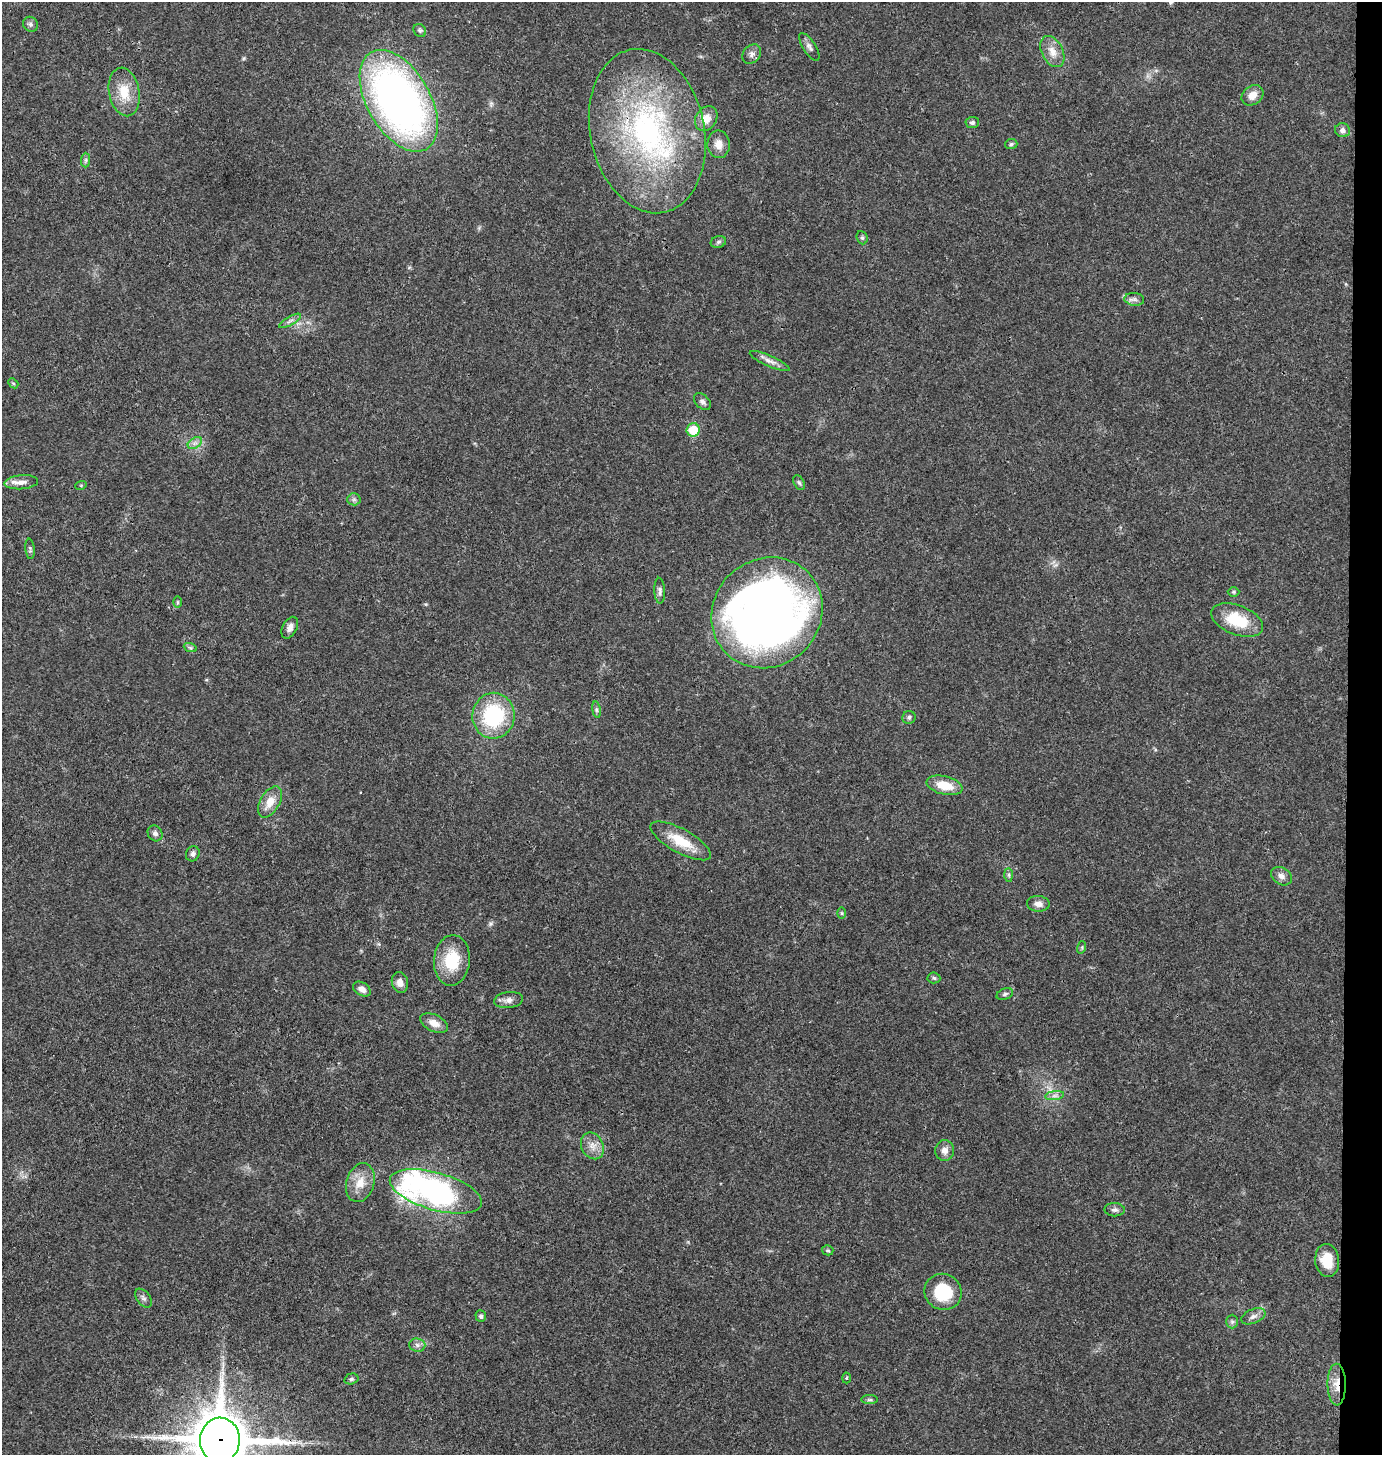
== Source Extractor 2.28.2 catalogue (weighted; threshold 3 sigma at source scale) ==
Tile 6 of 3 x 3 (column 3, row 2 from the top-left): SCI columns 2907-4286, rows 1456-2908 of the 4386 x 4366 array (HDU 1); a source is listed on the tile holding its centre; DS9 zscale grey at full resolution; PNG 1384 x 1457 px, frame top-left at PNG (2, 2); each listed source drawn as its Kron ellipse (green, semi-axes under 4 px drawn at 4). Shown black and unused: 3% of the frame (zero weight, under 3 of 4 exposures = <1% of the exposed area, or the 3 px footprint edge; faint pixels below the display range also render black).
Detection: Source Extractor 2.28.2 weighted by HDU 2 'WHT'; one run over the whole footprint, this tile lists its part. Background 0.0234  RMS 0.0023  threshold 0.0104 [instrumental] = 3 sigma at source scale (4.5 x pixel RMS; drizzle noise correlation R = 1.50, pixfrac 1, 0.05/0.05 arcsec/px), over >= 5 px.
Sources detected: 77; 2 inside a brighter listed object's ellipse — not listed separately; the other 75 listed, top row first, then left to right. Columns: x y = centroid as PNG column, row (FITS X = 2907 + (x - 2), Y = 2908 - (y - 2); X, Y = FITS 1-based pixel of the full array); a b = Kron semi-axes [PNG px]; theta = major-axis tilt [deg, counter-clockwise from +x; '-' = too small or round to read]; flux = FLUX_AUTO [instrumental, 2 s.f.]
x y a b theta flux
30 24 8 7 - 0.65
420 30 7 6 - 0.53
809 47 16 6 -57 1
1052 52 17 10 -62 2.6
752 54 10 8 48 1.1
124 92 24 15 -79 5.5
1252 95 12 9 37 2
399 101 56 31 -60 130
706 119 13 10 57 2.9
972 123 7 5 3 0.61
1342 130 7 7 - 0.95
647 131 83 57 -78 64
719 144 14 11 -87 2.2
1011 144 6 5 - 0.42
86 160 7 4 90 0.45
862 238 7 5 -68 0.45
718 242 8 6 16 0.52
1134 299 10 6 -6 0.86
290 321 12 4 30 0.73
770 361 21 5 -23 1.5
13 383 6 4 -42 0.34
702 402 10 6 -45 0.83
693 430 7 6 - 7
195 443 8 5 34 0.77
21 482 17 7 4 1.8
799 483 8 5 -62 0.48
81 485 6 4 18 0.25
354 499 6 6 - 0.56
30 549 10 4 -84 0.48
660 591 13 5 -87 0.74
1233 592 6 5 - 0.31
177 602 6 4 90 0.31
767 613 58 53 44 220
1237 620 27 14 -21 9.1
290 628 11 7 63 1.4
190 647 7 4 -20 0.4
596 710 8 4 -82 0.42
493 716 23 21 83 19
909 717 7 6 - 0.57
944 785 18 9 -13 4.9
270 802 17 9 59 3.4
155 833 8 7 - 0.84
681 841 34 12 -29 6.6
193 854 8 6 62 0.73
1009 875 7 4 -89 0.46
1281 876 11 8 -33 1.2
1038 904 11 8 -4 1.4
842 913 6 4 -89 0.29
1082 947 6 4 73 0.32
452 960 25 18 85 8.8
934 978 6 5 - 0.42
400 982 10 8 -78 1.7
362 989 9 6 -33 1.4
1005 994 8 5 21 0.57
509 1000 14 8 7 1.3
434 1023 15 8 -25 2.3
1055 1096 9 4 8 0.81
592 1146 14 11 -64 2.1
945 1151 10 9 - 1.5
360 1183 20 14 73 3.9
436 1191 47 18 -16 59
1115 1210 10 6 -2 0.8
828 1250 6 5 - 0.34
1327 1260 16 12 -84 4.9
943 1292 19 18 - 11
143 1298 11 6 -52 0.76
481 1316 6 5 - 0.6
1253 1316 13 7 22 1.1
1232 1321 7 6 - 0.6
417 1345 8 6 -5 0.86
846 1378 5 3 - 0.24
351 1379 7 5 16 0.44
1337 1385 21 9 -89 3.3
870 1400 8 4 0 0.46
220 1440 22 20 87 1400
Overlapping masked pixels (flux is a lower limit): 3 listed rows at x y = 647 131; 1337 1385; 220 1440
Isophote crosses this tile's border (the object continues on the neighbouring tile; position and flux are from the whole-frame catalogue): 1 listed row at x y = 220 1440